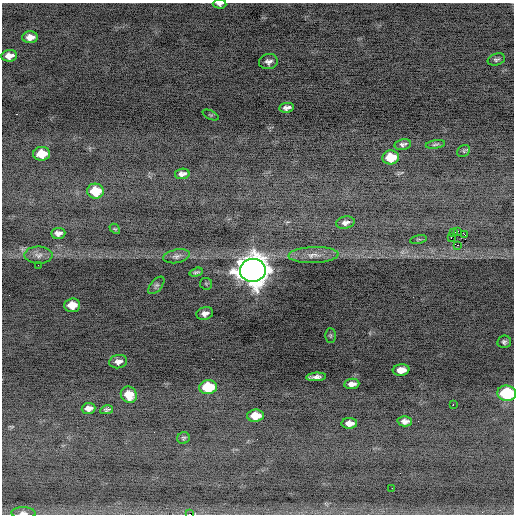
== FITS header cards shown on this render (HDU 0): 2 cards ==
NAXIS1  =                  512 / Axis length
NAXIS2  =                  512 / Axis length

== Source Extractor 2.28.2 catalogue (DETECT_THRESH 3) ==
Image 512 x 512 px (HDU 0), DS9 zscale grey, 1 PNG px = 1 image px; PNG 516 x 516 px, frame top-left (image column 1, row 512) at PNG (2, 3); each listed source drawn as its Kron ellipse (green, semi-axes under 4 px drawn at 4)
Background -0.654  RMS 0.7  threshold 2.09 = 3 sigma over >= 5 px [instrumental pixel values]
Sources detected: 52; all 52 listed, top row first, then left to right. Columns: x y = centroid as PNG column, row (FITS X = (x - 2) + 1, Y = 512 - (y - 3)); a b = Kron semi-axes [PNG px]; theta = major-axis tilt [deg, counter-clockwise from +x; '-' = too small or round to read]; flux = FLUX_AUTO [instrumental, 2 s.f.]
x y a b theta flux
220 4 7 4 -2 120
30 37 8 6 2 340
9 56 8 5 7 410
496 59 9 5 17 120
268 62 9 7 8 220
287 108 7 5 8 190
211 115 8 4 -25 57
403 144 8 5 12 140
435 144 10 3 9 83
464 151 7 5 39 74
42 154 8 7 - 880
391 157 8 7 - 1300
182 174 7 5 8 200
95 191 8 7 - 1400
345 222 9 6 11 200
115 229 6 4 -42 63
458 231 2 2 - 1500
58 233 7 5 7 220
453 233 2 2 - 33
465 235 3 2 - 910
451 237 2 2 - 1400
418 239 8 3 13 60
458 245 2 2 - 320
38 255 14 8 -1 260
313 255 25 8 2 500
176 256 14 6 11 190
38 265 2 2 - 21
253 270 13 11 4 84000
196 272 7 3 17 83
206 284 6 6 - 69
156 285 10 5 48 120
72 305 8 7 - 740
205 314 8 6 15 250
330 336 7 5 -89 78
504 342 7 6 - 130
118 362 9 6 13 260
401 370 8 5 6 520
316 377 10 4 4 210
352 384 7 5 5 260
208 387 9 7 7 2600
507 393 9 7 -7 4000
129 395 8 7 - 720
453 405 2 2 - 600
89 408 7 5 7 260
107 410 6 4 12 95
255 416 8 6 5 890
405 421 7 5 1 210
349 423 8 5 0 310
183 438 6 6 - 75
392 488 3 2 - 41
23 513 12 6 -2 190
190 514 3 2 - 1100
At the frame edge (FLAGS 8, measured only in part): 4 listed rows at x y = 220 4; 507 393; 23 513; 190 514